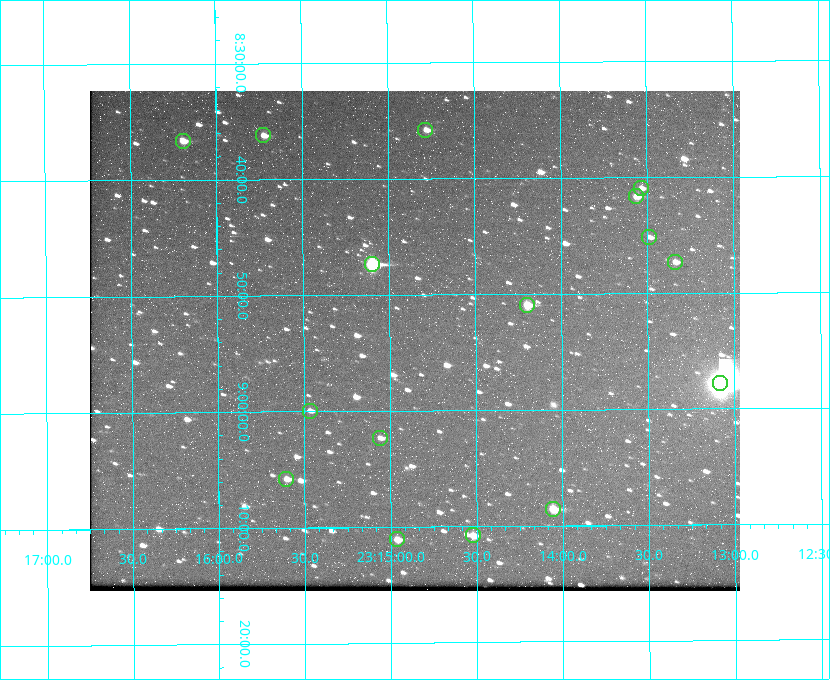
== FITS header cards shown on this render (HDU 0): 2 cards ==
NAXIS1  =                  650 / Width of table row in bytes
NAXIS2  =                  500 / Number of rows in table

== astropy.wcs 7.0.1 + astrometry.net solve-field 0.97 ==
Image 650 x 500 px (HDU 0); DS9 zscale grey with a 90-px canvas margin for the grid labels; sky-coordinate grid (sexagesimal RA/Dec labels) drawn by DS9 from the SOLVED WCS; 16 Tycho-2 reference stars matched to detected sources circled (green)
Header WCS: none
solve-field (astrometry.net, Tycho-2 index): SOLVED blind (the file carries no WCS)
Solved WCS: RA---TAN-SIP/DEC--TAN-SIP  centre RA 23:14:51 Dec +08:54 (348.71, +8.90 deg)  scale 5.17 arcsec/px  FOV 56.0' x 43.1'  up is -180 deg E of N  parity flipped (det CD > 0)
(file carries no celestial WCS; the grid is the blind solution)
Tycho-2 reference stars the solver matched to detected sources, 16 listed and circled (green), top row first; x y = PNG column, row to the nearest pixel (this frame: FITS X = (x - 90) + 1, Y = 500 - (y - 91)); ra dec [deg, ICRS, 3 dp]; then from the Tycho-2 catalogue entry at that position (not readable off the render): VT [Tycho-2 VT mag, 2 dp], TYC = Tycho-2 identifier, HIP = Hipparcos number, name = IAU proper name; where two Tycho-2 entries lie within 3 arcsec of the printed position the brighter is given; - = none
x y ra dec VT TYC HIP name
425 130 348.695 +8.597 11.30 1161-1571-1 - -
263 135 348.931 +8.603 11.18 1161-1110-1 - -
183 141 349.048 +8.610 11.72 1161-1223-1 - -
641 188 348.383 +8.682 11.92 1161-890-1 - -
636 196 348.391 +8.694 11.47 1161-728-1 - -
649 237 348.371 +8.753 12.36 1161-1249-1 - -
675 262 348.335 +8.788 11.88 1161-938-1 - -
372 264 348.775 +8.789 8.97 1161-884-1 114784 -
527 305 348.550 +8.849 10.80 1161-574-1 - -
720 383 348.271 +8.963 6.92 1161-1161-1 114608 -
310 411 348.866 +8.999 11.82 1161-694-1 - -
380 438 348.765 +9.039 11.87 1161-1547-1 - -
286 479 348.901 +9.097 11.97 1161-534-1 - -
553 509 348.514 +9.143 10.38 1161-1071-1 - -
473 535 348.631 +9.180 11.26 1161-1559-1 - -
397 539 348.741 +9.184 11.62 1161-452-1 - -